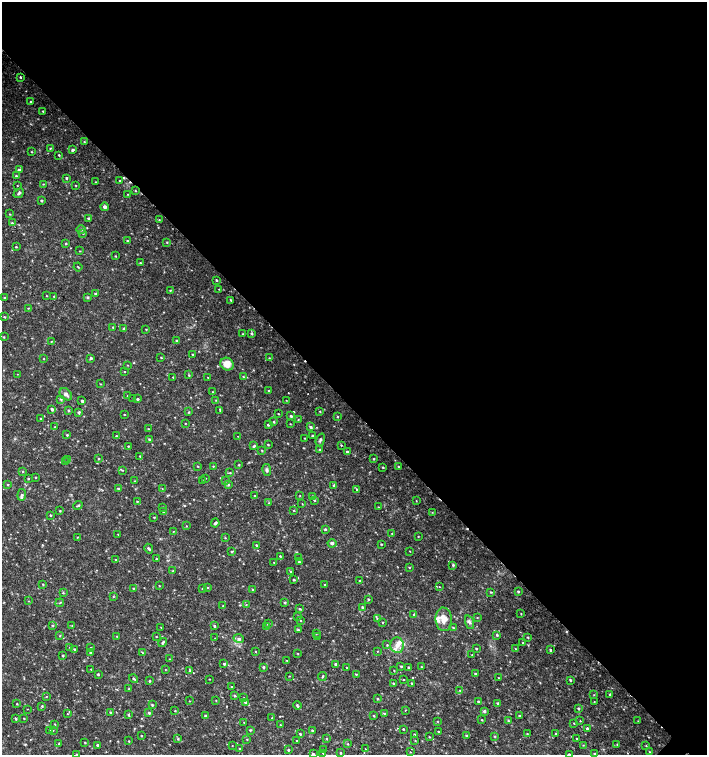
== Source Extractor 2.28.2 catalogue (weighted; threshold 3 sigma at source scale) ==
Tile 3 of 4 x 4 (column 3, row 1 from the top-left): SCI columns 3044-4452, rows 4519-6024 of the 6023 x 6029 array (HDU 1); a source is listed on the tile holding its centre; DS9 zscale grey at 2 x 2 block average (1 PNG px = mean of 2 x 2 image px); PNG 709 x 757 px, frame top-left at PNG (2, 2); each listed source drawn as its Kron ellipse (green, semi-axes under 4 px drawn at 4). Shown black and unused: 54% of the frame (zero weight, under 2 of 3 exposures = <1% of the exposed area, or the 3 px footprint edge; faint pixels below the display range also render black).
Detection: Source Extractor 2.28.2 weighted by HDU 2 'WHT'; one run over the whole footprint, this tile lists its part. Background 0.0327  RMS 0.004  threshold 0.0181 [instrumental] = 3 sigma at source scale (4.5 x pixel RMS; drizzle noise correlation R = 1.50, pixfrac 1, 0.0396/0.0396 arcsec/px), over >= 5 px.
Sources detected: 367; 4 cosmic-ray / hot-pixel residue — neither listed nor drawn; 6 inside a brighter listed object's ellipse — not listed separately; the other 357 listed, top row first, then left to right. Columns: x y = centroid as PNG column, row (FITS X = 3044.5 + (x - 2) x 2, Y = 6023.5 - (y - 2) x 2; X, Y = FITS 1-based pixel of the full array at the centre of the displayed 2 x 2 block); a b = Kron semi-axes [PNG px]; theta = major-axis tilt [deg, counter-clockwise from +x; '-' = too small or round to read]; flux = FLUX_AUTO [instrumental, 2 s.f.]
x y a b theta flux
20 77 2 2 - 0.95
30 102 2 2 - 0.77
43 111 2 2 - 0.66
84 142 3 2 - 0.67
50 148 3 2 - 0.7
73 150 4 3 - 1.6
31 152 2 2 - 0.54
59 155 3 2 - 0.79
19 170 4 3 - 1.5
16 176 3 3 - 0.87
66 178 4 2 - 0.95
120 181 2 2 - 0.87
96 182 2 2 - 0.54
43 184 3 2 - 0.42
17 185 3 2 - 0.41
76 185 3 2 - 0.51
135 191 3 2 - 0.59
19 193 6 3 42 1.7
127 194 3 2 - 0.47
41 201 3 2 - 1.1
105 207 4 4 - 2.2
10 214 3 2 - 0.54
88 218 3 2 - 0.82
159 219 3 2 - 0.43
12 223 3 3 - 1.1
81 229 4 3 - 1.2
83 233 3 2 - 0.6
127 241 3 2 - 0.83
167 242 3 2 - 0.65
66 243 3 2 - 0.82
16 247 2 2 - 0.59
80 251 2 2 - 0.39
115 256 3 2 - 0.52
140 263 3 2 - 0.56
78 267 4 2 - 0.6
216 280 3 2 - 0.83
219 289 2 2 - 0.52
170 290 2 2 - 0.53
95 293 3 2 - 0.78
46 296 3 2 - 0.37
54 296 3 2 - 0.66
88 297 3 3 - 1.1
5 298 3 2 - 0.8
231 300 4 2 - 0.74
28 308 2 2 - 0.53
4 317 3 2 - 0.56
113 327 3 2 - 0.83
123 329 3 3 - 0.82
146 329 3 2 - 0.49
252 333 4 3 - 1.3
243 334 3 2 - 0.54
4 337 3 2 - 0.76
176 340 2 2 - 0.9
51 341 3 2 - 0.69
192 354 2 2 - 0.48
91 358 3 3 - 1.3
161 358 2 2 - 0.52
269 358 2 2 - 0.57
43 359 2 2 - 0.45
227 364 7 6 - 10
127 365 3 2 - 0.44
124 371 2 2 - 0.42
17 374 3 2 - 0.34
189 375 3 2 - 0.79
243 376 3 2 - 0.66
173 377 2 2 - 0.47
208 377 2 2 - 1.1
100 384 2 2 - 0.43
269 391 3 3 - 0.73
213 392 3 2 - 0.43
66 394 7 5 -40 3.4
128 395 3 2 - 0.5
133 398 2 2 - 0.47
61 399 4 3 - 1.3
138 399 3 2 - 1
216 400 2 2 - 0.43
286 400 3 2 - 0.32
82 401 3 2 - 1.6
52 409 4 3 - 1.9
68 410 3 3 - 0.96
220 410 3 2 - 0.96
320 411 3 2 - 0.63
79 412 3 3 - 1.6
189 412 3 2 - 0.7
124 414 3 2 - 0.43
278 414 2 2 - 0.52
291 416 3 2 - 1.2
338 417 3 3 - 0.8
41 419 3 2 - 0.86
298 420 3 2 - 0.53
274 422 2 2 - 0.82
185 423 3 2 - 0.5
290 424 2 2 - 0.44
268 425 4 3 - 1.3
55 427 3 2 - 0.44
311 427 3 3 - 1.4
148 429 3 2 - 0.64
67 435 2 2 - 0.86
116 436 3 3 - 0.81
238 436 2 2 - 0.32
312 436 3 2 - 0.99
304 438 2 2 - 0.55
149 440 3 3 - 1
320 440 7 3 71 1.7
268 445 2 2 - 0.68
341 445 2 2 - 0.65
128 446 2 2 - 0.64
254 446 3 3 - 1.2
320 449 2 2 - 0.56
262 450 3 2 - 0.65
347 452 3 3 - 1.4
140 456 2 2 - 0.54
98 459 3 2 - 0.72
374 459 3 2 - 0.8
68 460 2 2 - 0.4
65 461 2 2 - 0.34
239 465 3 2 - 0.68
198 466 3 2 - 0.63
213 466 3 2 - 0.47
398 466 2 2 - 0.59
383 467 2 2 - 0.92
122 470 4 2 - 0.69
267 470 6 4 -81 1.8
23 472 2 2 - 0.57
230 473 3 2 - 0.75
35 477 3 2 - 0.65
28 478 3 2 - 0.8
205 478 2 2 - 0.31
135 481 3 2 - 0.43
203 481 3 2 - 0.47
226 481 2 2 - 0.51
8 485 3 2 - 0.67
228 485 3 3 - 0.93
334 486 3 3 - 1.2
118 489 3 3 - 1.1
162 489 3 2 - 0.41
357 489 3 2 - 1
22 495 6 4 84 1.9
254 496 3 2 - 0.68
300 496 2 2 - 0.45
313 497 4 3 - 1.1
314 500 3 2 - 1
137 501 2 2 - 0.76
416 501 3 2 - 0.34
269 503 3 2 - 0.67
302 504 2 2 - 0.42
78 505 5 2 - 1.2
162 507 3 2 - 0.94
378 507 2 2 - 0.35
293 510 3 2 - 0.61
60 511 2 2 - 0.77
164 512 3 2 - 0.9
432 512 3 2 - 0.52
50 515 2 2 - 0.76
154 517 2 2 - 0.61
215 523 4 3 - 1.6
186 526 2 2 - 0.37
325 529 3 2 - 1.2
173 531 3 2 - 0.52
118 534 2 2 - 0.38
392 534 3 2 - 0.58
418 536 2 2 - 0.48
77 537 3 2 - 0.45
225 538 3 2 - 0.5
332 543 4 3 - 1.6
381 544 2 2 - 0.7
256 545 2 2 - 0.83
149 549 5 3 - 1.4
232 551 3 3 - 0.9
410 551 2 2 - 0.38
280 556 3 3 - 0.72
299 558 2 2 - 0.52
116 559 2 2 - 0.54
156 559 3 2 - 0.57
299 562 3 2 - 0.94
274 563 3 2 - 0.39
453 565 3 3 - 1.2
409 567 3 2 - 0.56
173 571 3 2 - 0.87
291 571 3 3 - 0.89
294 580 3 2 - 1
360 580 2 2 - 0.68
43 584 2 2 - 0.6
324 585 2 2 - 0.58
159 586 2 2 - 0.5
440 587 2 2 - 0.33
134 588 2 2 - 0.52
208 588 2 2 - 0.55
202 589 2 2 - 0.32
252 589 3 2 - 0.77
518 591 3 2 - 1.2
491 592 3 3 - 0.86
63 593 3 2 - 0.76
113 596 3 2 - 0.58
368 599 3 3 - 0.91
29 601 3 2 - 0.39
285 602 3 3 - 1.1
60 603 4 2 - 0.54
246 605 3 2 - 0.6
223 606 2 2 - 0.47
362 607 3 2 - 0.89
300 609 4 2 - 0.77
521 613 2 2 - 0.52
414 615 3 3 - 0.84
298 616 3 2 - 0.6
477 617 3 2 - 0.5
377 619 3 2 - 0.6
444 619 12 8 -85 9.8
300 620 2 2 - 0.51
382 622 3 2 - 0.57
469 622 7 4 -68 2.4
268 624 3 3 - 1.2
53 625 3 2 - 0.76
72 626 3 3 - 0.58
214 626 2 2 - 1.2
267 626 3 2 - 0.9
161 627 2 2 - 0.44
454 628 3 2 - 0.74
298 630 3 3 - 1
316 633 3 2 - 0.68
497 635 3 3 - 1
60 636 2 2 - 0.65
117 636 2 2 - 0.54
156 637 2 2 - 0.51
317 637 3 2 - 0.57
528 637 3 2 - 0.84
215 638 2 2 - 0.31
239 639 5 4 - 2.4
163 642 5 2 - 1.2
523 643 3 2 - 1.1
387 645 3 2 - 0.6
397 645 8 7 - 5.5
70 647 2 2 - 0.69
91 648 3 2 - 0.75
476 648 2 2 - 0.77
74 649 3 3 - 0.97
515 649 3 2 - 0.68
550 650 2 2 - 1.3
256 651 2 2 - 0.49
377 651 2 2 - 0.42
90 653 3 2 - 0.97
142 653 2 2 - 1.8
298 654 3 2 - 0.47
63 655 3 2 - 0.97
472 655 2 2 - 0.44
169 659 3 2 - 0.36
286 660 3 2 - 0.46
224 664 3 3 - 1.4
335 664 3 3 - 1.3
401 666 3 2 - 0.82
264 667 3 3 - 1.1
347 667 3 2 - 0.45
421 667 2 2 - 0.47
409 668 3 3 - 1
91 669 3 2 - 0.62
165 669 2 2 - 0.45
394 670 2 2 - 0.38
190 671 3 2 - 0.78
475 673 3 2 - 0.76
98 674 3 2 - 0.94
356 674 3 2 - 0.75
289 676 3 2 - 0.42
322 676 4 2 - 0.75
498 678 2 2 - 0.43
134 679 5 3 - 1.2
209 679 3 2 - 0.39
403 679 2 2 - 0.5
570 680 3 2 - 1.1
149 681 4 2 - 0.81
393 683 2 2 - 0.6
412 683 3 2 - 0.86
231 687 2 2 - 0.52
129 689 3 3 - 0.77
460 690 3 2 - 0.44
610 694 3 3 - 1.1
594 695 2 2 - 0.48
46 696 2 2 - 0.45
234 696 3 3 - 0.87
244 698 2 2 - 0.55
378 699 3 3 - 0.8
216 700 2 2 - 0.44
189 701 2 2 - 0.38
594 701 3 2 - 0.47
245 702 3 2 - 1.3
478 702 3 3 - 1.3
498 703 3 3 - 1.2
17 704 2 2 - 0.57
152 705 3 2 - 0.93
42 706 3 3 - 0.78
297 706 4 2 - 1.3
27 709 2 2 - 0.33
578 709 3 3 - 1.2
405 710 2 2 - 0.42
175 711 3 2 - 0.5
484 711 3 3 - 1.5
110 712 3 2 - 0.77
149 713 3 3 - 1.2
384 713 4 3 - 0.91
67 714 2 2 - 0.44
128 714 3 3 - 0.79
205 716 2 2 - 0.95
374 716 2 2 - 0.71
519 716 3 2 - 1.2
24 718 2 2 - 0.59
272 718 2 2 - 0.53
16 719 3 3 - 0.97
482 720 2 2 - 0.58
437 721 3 2 - 0.46
508 721 3 3 - 0.86
580 721 2 2 - 0.45
638 721 3 2 - 0.34
244 723 2 2 - 0.48
574 723 2 2 - 0.51
55 724 3 2 - 0.53
280 725 2 2 - 0.82
587 728 2 2 - 1.8
403 729 2 2 - 0.69
49 730 2 2 - 0.67
53 730 2 2 - 0.36
250 730 3 3 - 0.86
312 731 3 3 - 1.1
438 731 2 2 - 0.61
527 733 3 2 - 0.45
300 734 2 2 - 0.92
414 734 3 2 - 0.6
556 734 2 2 - 0.82
466 735 3 3 - 0.98
141 736 2 2 - 0.58
495 736 3 2 - 0.65
429 737 3 2 - 0.56
178 739 3 3 - 0.9
247 739 2 2 - 0.47
326 739 2 2 - 0.55
577 739 2 2 - 0.76
415 740 3 2 - 0.48
129 741 2 2 - 0.66
297 741 2 2 - 0.75
85 742 3 2 - 0.66
59 743 2 2 - 0.51
348 744 2 2 - 0.57
617 744 3 2 - 0.46
98 745 3 3 - 1.4
232 745 2 2 - 0.3
583 745 2 2 - 0.47
646 746 3 2 - 0.49
240 749 2 2 - 0.72
365 749 2 2 - 0.71
288 750 3 2 - 0.92
323 750 3 2 - 0.66
410 752 2 2 - 0.43
650 752 3 2 - 0.66
323 753 3 2 - 0.54
340 753 2 2 - 0.77
76 754 3 2 - 0.64
313 754 3 2 - 1
569 754 3 2 - 0.85
594 754 3 2 - 0.81
Isophote crosses this tile's border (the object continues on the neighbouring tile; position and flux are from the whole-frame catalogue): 4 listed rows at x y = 323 753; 76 754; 313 754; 569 754
Diffuse or blended objects may show on this block-average render without a row.